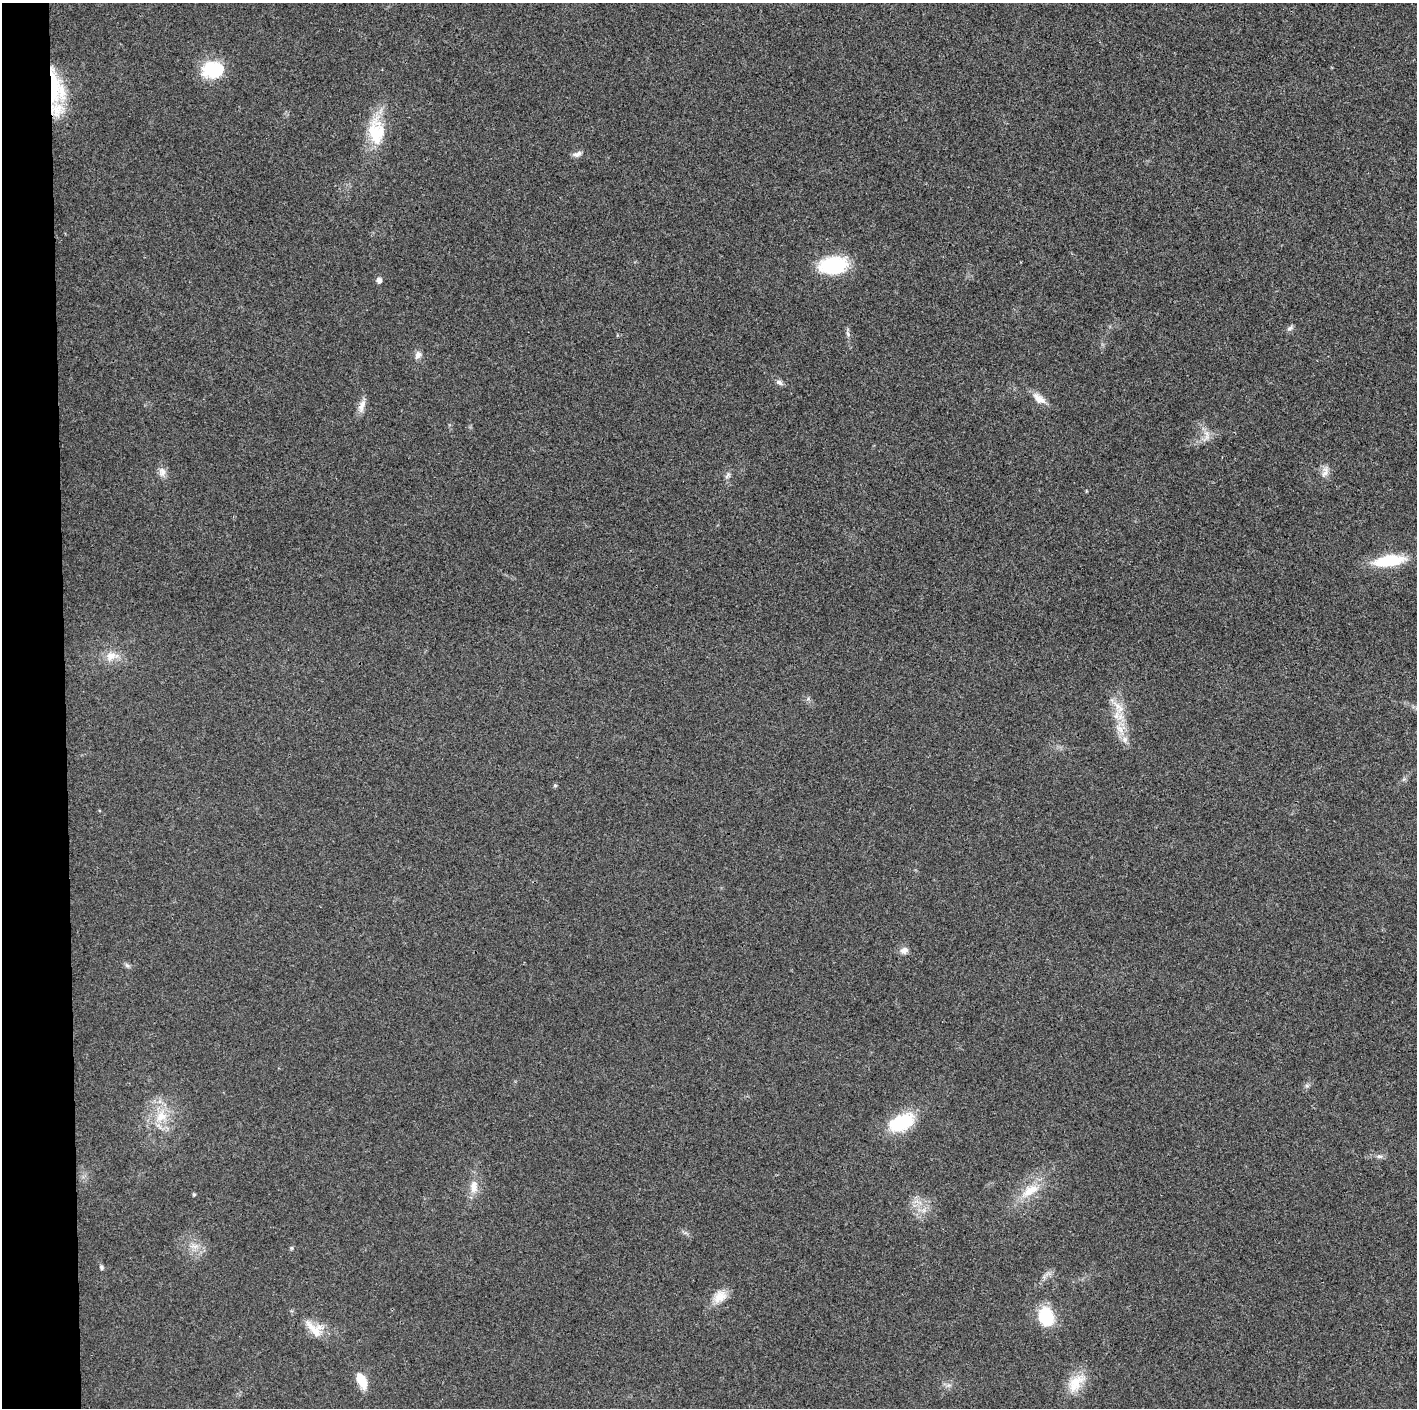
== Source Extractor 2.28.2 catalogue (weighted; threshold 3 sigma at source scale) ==
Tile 4 of 3 x 3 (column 1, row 2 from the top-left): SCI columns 2-1416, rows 1420-2825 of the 4245 x 4233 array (HDU 1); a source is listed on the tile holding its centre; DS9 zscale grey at full resolution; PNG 1419 x 1410 px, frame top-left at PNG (2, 3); no overlay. Shown black and unused: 4% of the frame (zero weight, under 3 of 4 exposures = <1% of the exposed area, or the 3 px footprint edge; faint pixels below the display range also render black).
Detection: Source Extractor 2.28.2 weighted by HDU 2 'WHT'; one run over the whole footprint, this tile lists its part. Background 0.0207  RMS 0.0056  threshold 0.0251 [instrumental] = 3 sigma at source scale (4.5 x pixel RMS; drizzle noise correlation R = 1.50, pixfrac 1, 0.05/0.05 arcsec/px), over >= 5 px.
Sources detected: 42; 3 inside a brighter listed object's ellipse — not listed separately; the other 39 listed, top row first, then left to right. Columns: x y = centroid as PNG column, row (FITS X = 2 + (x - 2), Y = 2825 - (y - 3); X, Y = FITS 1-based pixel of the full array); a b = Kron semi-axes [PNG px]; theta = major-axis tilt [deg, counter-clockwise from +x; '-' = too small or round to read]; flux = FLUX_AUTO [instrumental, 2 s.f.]
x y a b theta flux
212 70 25 19 3 23
54 86 55 14 -86 30
376 132 37 21 -86 23
577 154 13 6 17 2.3
833 265 30 18 7 34
379 280 5 5 - 2.9
1290 328 10 5 33 1.5
848 334 9 4 -71 1.2
418 355 10 7 72 2.8
779 382 10 6 -27 1.9
1039 399 20 10 -38 5.7
362 406 21 7 72 3.9
1207 435 15 7 -88 3.8
162 472 13 9 -86 3.5
1325 472 17 8 69 3.8
727 475 12 5 53 1.6
1389 561 32 11 8 27
111 656 15 12 20 6.6
1118 707 23 9 -53 7.7
1119 729 14 8 -45 5
555 785 5 4 - 0.78
904 950 10 8 24 2.9
127 965 7 5 -44 1.3
1307 1086 7 4 -19 0.98
161 1116 19 14 37 12
901 1122 26 15 24 32
1379 1156 8 6 -12 1.6
474 1187 18 11 86 6.5
1030 1191 29 12 31 13
194 1194 4 3 - 0.77
924 1210 7 5 90 1.7
195 1246 9 5 0 2.3
291 1248 5 4 - 0.74
101 1267 6 5 - 1.1
720 1297 19 14 48 7.9
1045 1317 19 14 -73 25
314 1329 27 15 -41 10
361 1380 16 8 -61 12
1076 1383 28 16 53 13
Overlapping masked pixels (flux is a lower limit): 1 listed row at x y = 54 86